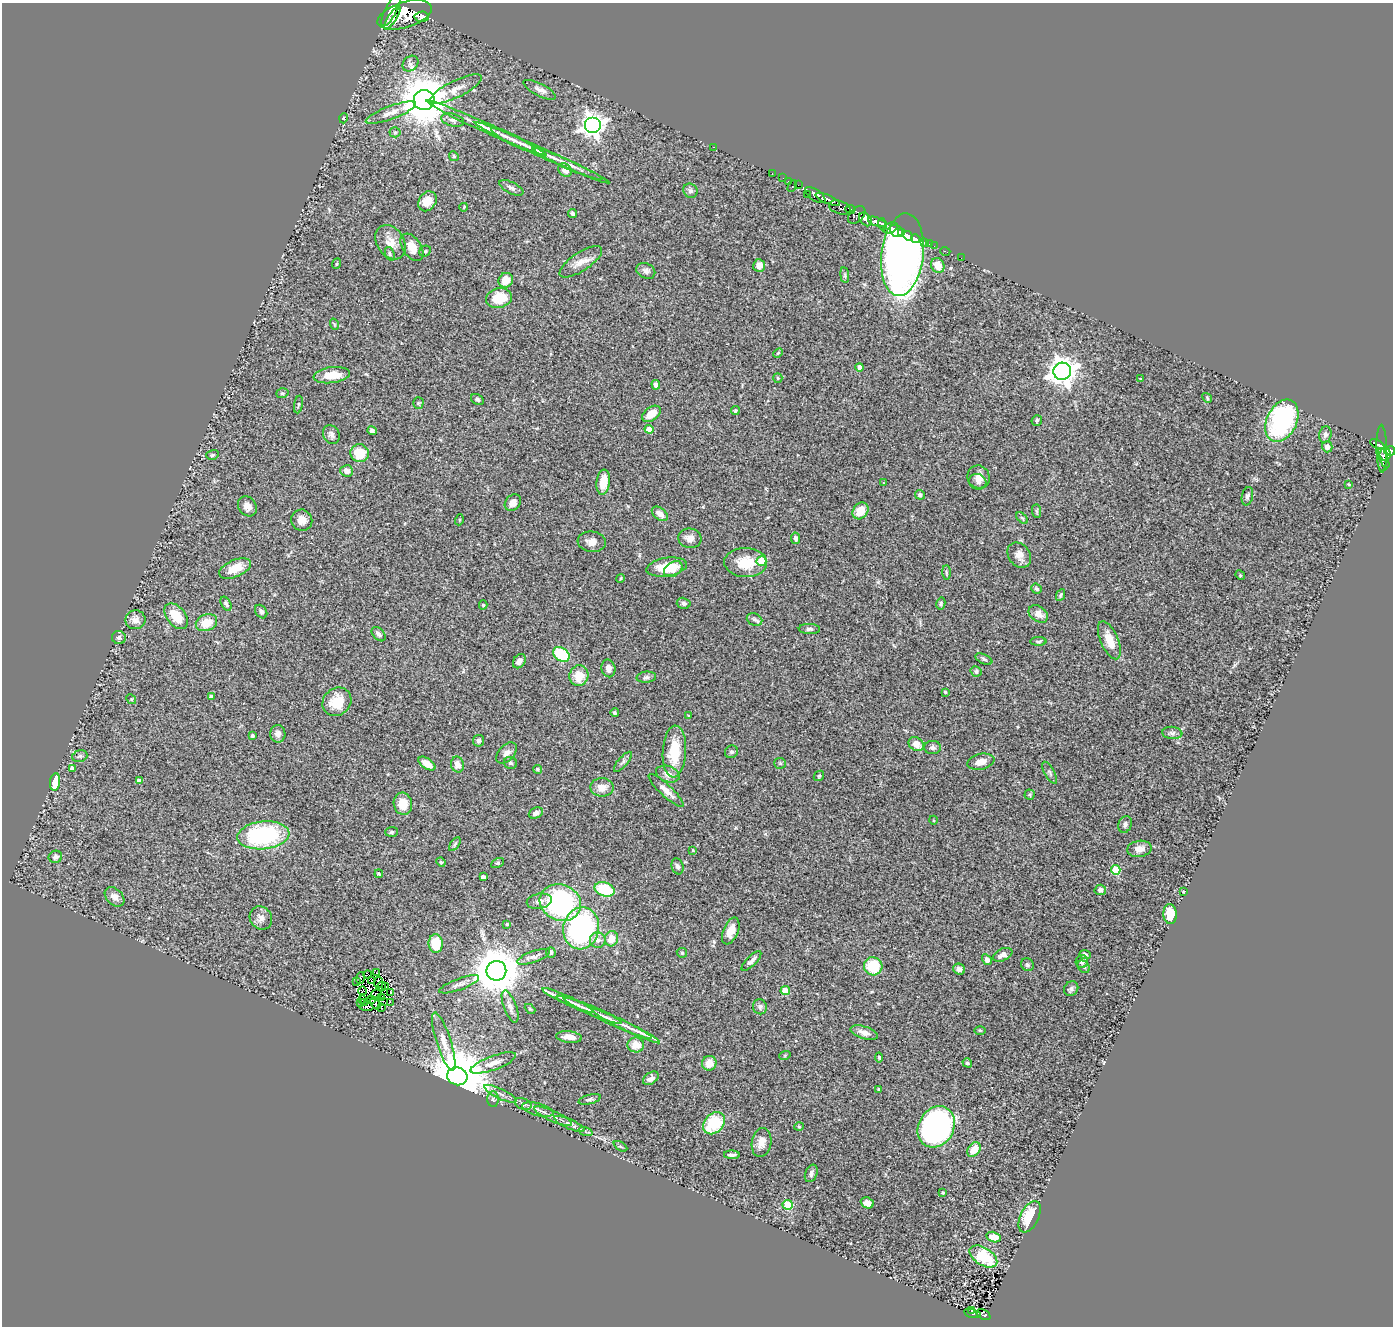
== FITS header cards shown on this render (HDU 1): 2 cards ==
NAXIS1  =                 1391
NAXIS2  =                 1324

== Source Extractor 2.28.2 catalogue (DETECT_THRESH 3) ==
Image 1391 x 1324 px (HDU 1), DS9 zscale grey, 1 PNG px = 1 image px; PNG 1395 x 1328 px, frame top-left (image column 1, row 1324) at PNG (2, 3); each listed source drawn as its Kron ellipse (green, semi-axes under 4 px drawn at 4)
Background 0.611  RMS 0.055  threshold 0.164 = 3 sigma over >= 5 px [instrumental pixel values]
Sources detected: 291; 4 with non-positive FLUX_AUTO (blend fragments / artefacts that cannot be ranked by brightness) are neither listed nor drawn; the other 287 listed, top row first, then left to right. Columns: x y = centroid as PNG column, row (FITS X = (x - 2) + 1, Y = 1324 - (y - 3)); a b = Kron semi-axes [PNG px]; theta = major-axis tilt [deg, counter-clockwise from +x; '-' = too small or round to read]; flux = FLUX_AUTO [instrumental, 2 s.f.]
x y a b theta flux
391 10 18 5 63 3800
405 15 28 12 17 7500
422 17 7 5 5 570
392 18 13 4 57 1900
410 64 9 7 43 16
456 89 28 8 26 40
540 90 18 6 -27 20
424 100 10 10 - 18000
391 113 26 6 20 38
344 118 5 3 - 2.8
453 120 11 6 -15 13
592 125 8 8 - 2500
487 128 66 5 -24 61
395 132 5 5 - 5.5
513 140 25 5 -27 31
714 147 3 2 - 24
542 153 74 4 -24 68
454 156 5 4 - 5.8
568 164 38 4 -24 28
565 170 7 6 - 27
772 174 3 2 - 16
783 178 2 2 - 6
788 181 3 2 - 22
798 185 2 2 - 5.3
792 186 6 3 61 44
511 188 13 5 -27 11
690 191 7 7 - 11
807 194 3 2 - 110
815 195 12 5 -34 760
828 199 13 4 -22 540
427 201 10 8 55 43
464 207 4 2 - 2.7
840 208 11 6 -19 460
850 209 5 4 - 360
573 214 4 3 - 7.7
857 215 10 6 46 360
865 219 7 5 -51 1300
877 222 9 4 -19 700
882 224 6 4 -76 580
890 228 8 5 23 440
896 231 7 5 -41 830
901 232 3 3 - 410
908 236 5 4 - 510
916 239 4 3 - 120
390 242 18 13 -58 42
924 242 3 3 - 23
929 244 2 2 - 4.7
934 246 2 2 - 8.6
412 247 15 9 -56 47
425 251 6 5 - 6.3
945 251 5 3 - 14
390 254 7 4 -72 5.6
902 255 41 21 83 2600
961 258 2 2 - 5.6
581 262 25 9 33 38
336 264 5 3 - 3.5
759 265 6 6 - 23
938 265 7 6 - 48
646 271 10 7 -26 15
845 275 8 4 -83 6.5
506 280 7 7 - 40
499 298 13 10 13 88
334 324 6 3 -72 3.5
778 353 6 3 45 4
860 367 4 4 - 28
1062 371 9 8 - 4200
332 375 18 8 7 68
778 378 5 4 - 4.5
1140 379 3 3 - 2.9
656 385 5 4 - 13
282 393 6 5 - 6.2
1207 398 5 4 - 4.6
477 399 7 5 -33 7.8
418 403 5 5 - 4.9
298 405 9 3 81 4.7
735 411 4 4 - 5.5
651 414 10 6 36 54
1037 420 5 5 - 6.5
1282 421 22 15 64 510
649 429 4 4 - 45
372 431 5 4 - 12
331 435 10 8 -62 14
1325 435 8 6 74 12
1378 445 8 3 -31 89
1327 447 5 5 - 18
1382 449 24 5 -89 240
1391 451 5 4 - 240
360 453 9 9 - 84
1385 454 7 5 81 310
212 455 6 4 17 5.7
1384 458 11 3 -67 220
347 471 6 5 - 18
979 477 12 11 - 31
603 482 12 7 84 61
978 482 9 7 -21 14
884 483 4 3 - 2.4
1349 484 4 3 - 3
920 495 5 4 - 7.6
1247 496 9 5 77 11
513 503 9 7 48 21
247 506 11 8 -54 25
860 511 9 7 53 64
1037 511 7 4 -89 6.2
660 514 9 6 -39 27
1022 518 7 4 -44 5.5
302 520 11 10 - 33
459 520 5 3 - 3.2
690 538 11 10 - 28
795 538 6 4 -81 13
592 542 14 10 -6 26
1019 555 14 10 -54 34
761 561 5 4 - 110
746 563 21 14 -2 100
667 567 20 9 9 91
235 568 17 8 23 58
673 569 10 6 32 26
946 573 7 3 -89 5.3
1240 575 5 4 - 3.5
621 578 4 3 - 3.7
1036 589 5 4 - 7.5
1061 595 6 4 65 6.4
684 603 7 5 -15 8.6
941 603 6 4 77 6
226 604 7 4 -61 8.5
483 605 4 3 - 5.5
261 612 7 5 -54 9.7
1038 614 11 7 -35 27
176 616 15 9 -51 78
754 619 8 6 -24 9.3
135 620 10 9 - 23
206 623 11 8 21 68
809 629 11 5 -1 11
379 634 8 5 -46 11
119 638 7 6 - 10
1109 640 20 8 -67 68
1038 641 8 3 0 5.6
561 655 9 6 -37 190
984 659 9 4 -25 7.1
519 661 8 5 55 19
608 668 9 7 -78 20
976 671 6 5 - 6.9
579 676 10 9 - 60
646 677 10 5 5 10
945 692 3 3 - 4.8
211 696 4 3 - 11
131 699 5 4 - 4.3
337 702 15 13 43 76
615 713 4 4 - 6.2
689 716 3 3 - 3.9
1172 733 10 6 -6 13
278 734 9 7 -89 16
252 735 3 3 - 6
479 741 6 5 - 10
916 744 8 6 -37 37
932 748 8 6 1 13
674 751 26 11 87 120
731 752 7 6 - 7.5
507 753 12 7 48 21
80 756 8 5 16 7.8
623 762 12 4 49 11
981 762 14 8 12 33
510 763 7 6 - 7.9
780 763 6 5 - 5.9
427 764 9 5 -34 34
457 765 8 6 -76 20
72 768 4 4 - 14
537 769 4 4 - 5.3
1050 773 12 5 -61 9.5
668 774 12 8 -19 25
819 776 6 4 45 5.1
139 781 4 4 - 20
55 782 9 5 82 75
602 787 11 9 -1 38
666 790 23 6 -43 31
1030 795 5 5 - 5.4
403 804 11 9 -81 59
536 813 7 5 26 14
933 820 4 3 - 3.3
1125 824 8 6 68 11
392 832 6 5 - 6.3
263 835 26 14 6 440
455 844 8 4 55 6.6
1139 849 12 8 9 29
693 850 4 3 - 4
55 857 7 6 - 11
441 862 5 4 - 4
497 863 7 4 26 5.3
677 866 8 6 -73 10
1116 870 5 4 - 160
379 874 4 3 - 5.9
483 877 4 3 - 14
605 889 10 6 -20 160
1100 890 6 5 - 14
1183 892 3 2 - 3.2
115 897 11 8 -44 24
539 901 12 7 10 21
560 903 21 18 -23 550
1170 914 10 6 -85 65
261 918 12 10 -52 24
507 924 4 4 - 4.4
581 928 21 18 79 640
731 931 14 7 67 39
611 939 7 6 - 51
598 940 8 8 - 20
436 944 9 7 89 93
551 952 5 5 - 6.8
682 953 5 5 - 4.5
1002 955 10 6 24 18
1085 955 6 4 -25 11
534 957 17 5 19 15
987 960 5 4 - 14
751 961 13 5 45 17
1082 961 6 6 - 10
1027 965 7 6 - 7.9
873 966 9 9 - 140
1084 967 7 5 -45 8.2
959 969 6 5 - 17
496 971 10 9 - 16000
377 973 3 2 - 4.6
368 974 4 3 - 1.4
360 978 6 2 70 3.6
372 980 2 2 - 2.4
357 982 2 2 - 1.5
379 982 6 3 81 0.58
459 984 21 5 20 20
385 986 3 2 - 3.7
381 987 5 3 - 6.7
1071 989 8 6 50 10
362 991 4 2 - 0.72
785 991 4 4 - 120
391 992 4 2 - 7.4
376 994 6 2 18 5.5
381 998 2 2 - 4.8
363 999 3 2 - 5.7
371 999 4 2 - 3.4
568 1000 28 3 -24 23
384 1001 2 2 - 1.6
365 1002 3 2 - 3.9
390 1002 3 2 - 4.5
360 1003 3 2 - 3
375 1004 6 2 -43 1.8
510 1006 17 6 -69 19
366 1007 7 3 -5 9.6
382 1007 4 2 - 0.78
760 1007 7 7 - 12
530 1009 6 4 -43 4.5
589 1010 35 3 -22 27
608 1018 49 5 -25 47
626 1026 38 4 -26 46
980 1030 5 3 - 3.9
864 1033 14 6 -17 21
569 1037 13 5 -6 33
444 1042 30 7 -72 45
636 1045 8 7 - 44
785 1055 6 3 19 4.1
879 1057 5 4 - 6.5
493 1063 24 7 20 36
709 1063 7 7 - 40
967 1063 5 4 - 6.3
457 1076 10 8 -18 27000
651 1078 9 5 34 15
879 1089 3 3 - 5.8
500 1094 18 5 -25 21
493 1099 8 5 90 9.9
590 1099 11 4 14 8.8
523 1104 9 5 -21 11
538 1109 16 6 -16 21
553 1116 20 5 -24 20
714 1123 12 9 46 180
569 1124 16 5 -23 20
799 1127 5 3 - 3.6
936 1127 21 17 61 1400
585 1131 7 4 -20 7.5
761 1142 15 9 80 30
620 1146 7 4 -29 5.5
974 1150 8 6 55 60
732 1155 8 3 0 9.9
811 1173 9 6 67 12
943 1193 3 3 - 5.2
867 1203 6 5 - 21
787 1205 5 5 - 250
1030 1217 17 9 64 110
994 1237 7 5 -14 41
983 1257 15 9 -31 190
972 1310 3 3 - 37
972 1313 8 3 -14 130
984 1315 7 5 -31 170
At the frame edge (FLAGS 8, measured only in part): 1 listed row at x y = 1391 451
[4 non-positive-flux detections neither listed nor drawn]